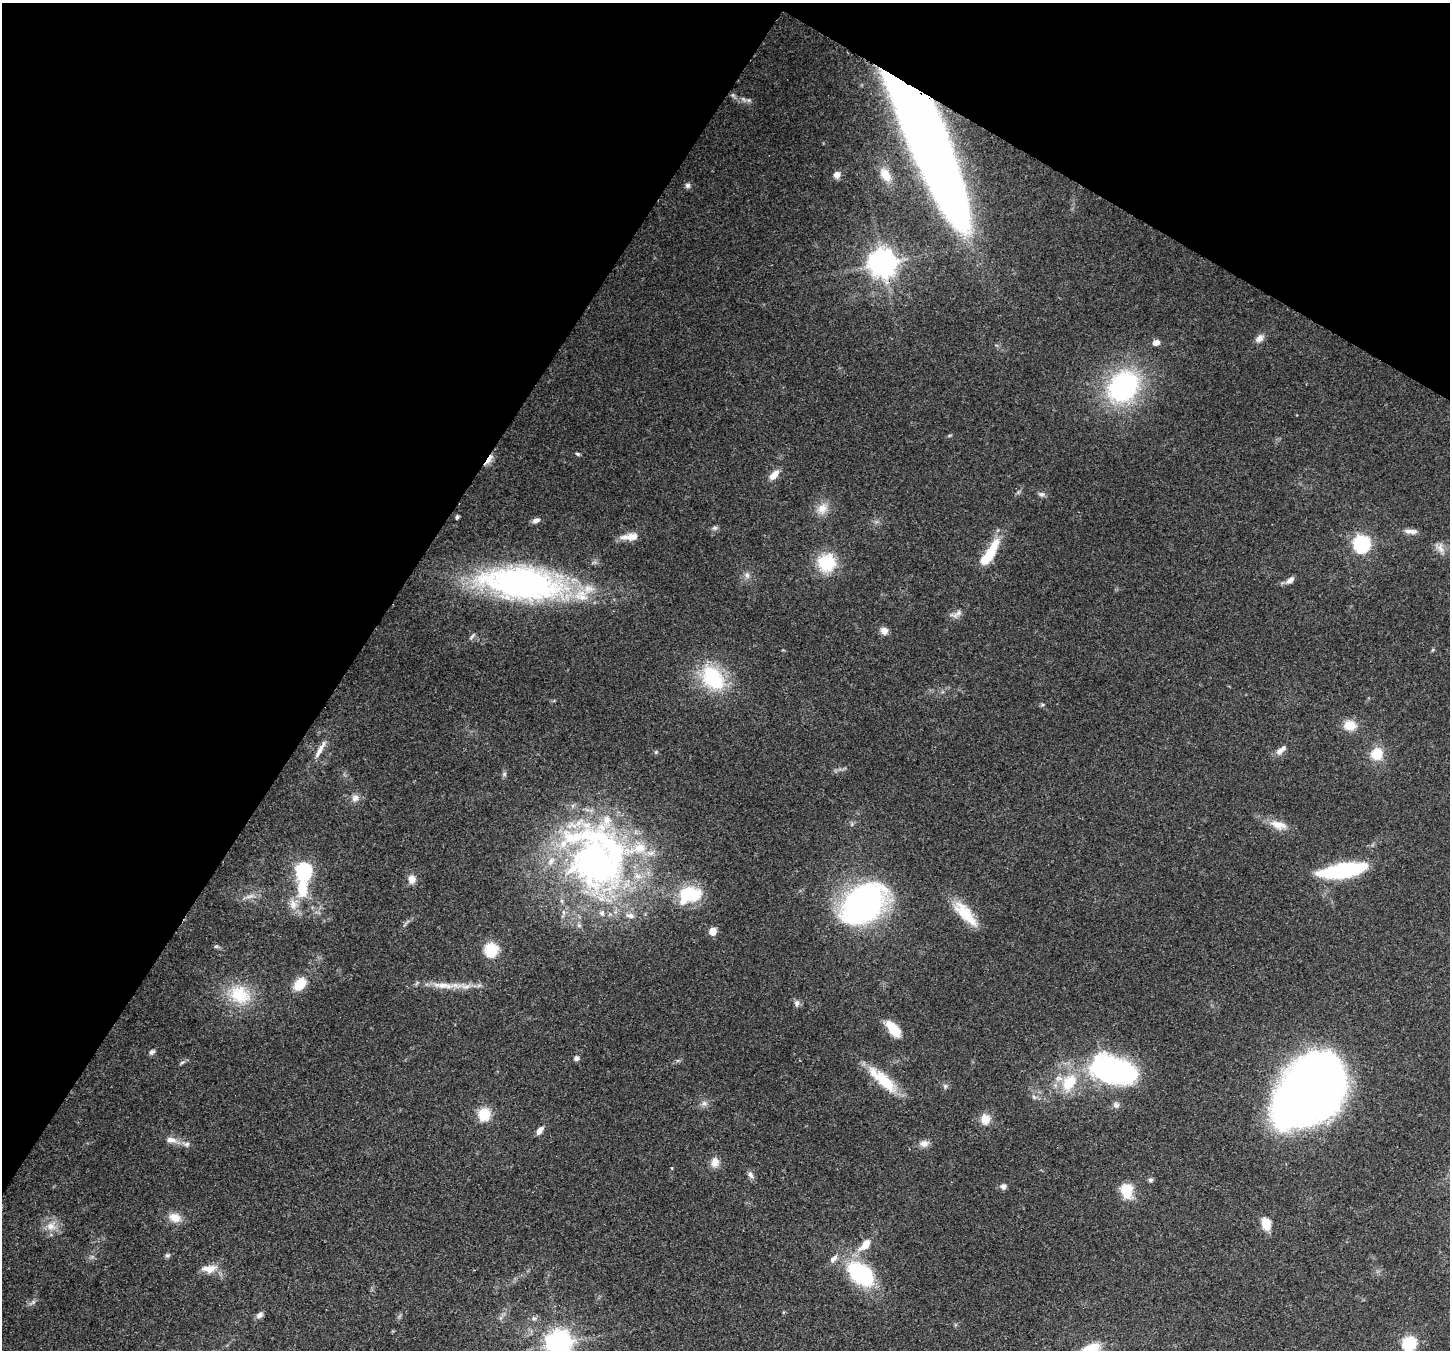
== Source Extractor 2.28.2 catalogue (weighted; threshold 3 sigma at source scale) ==
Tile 2 of 4 x 4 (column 2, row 1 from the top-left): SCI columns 1525-2972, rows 4406-5753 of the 5938 x 6042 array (HDU 1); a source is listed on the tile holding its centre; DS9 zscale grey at full resolution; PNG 1452 x 1352 px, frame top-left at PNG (2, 3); no overlay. Shown black and unused: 31% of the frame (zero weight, under 3 of 4 exposures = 8% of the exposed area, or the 3 px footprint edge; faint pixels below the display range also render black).
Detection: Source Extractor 2.28.2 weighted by HDU 2 'WHT'; one run over the whole footprint, this tile lists its part. Background 0.103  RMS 0.004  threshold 0.0181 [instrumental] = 3 sigma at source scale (4.5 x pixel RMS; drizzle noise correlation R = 1.50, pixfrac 1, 0.0396/0.0396 arcsec/px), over >= 5 px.
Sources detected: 108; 1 too faint to see at this stretch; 2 inside a brighter object's white glare — not listed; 14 inside a brighter listed object's ellipse — not listed separately; the other 91 listed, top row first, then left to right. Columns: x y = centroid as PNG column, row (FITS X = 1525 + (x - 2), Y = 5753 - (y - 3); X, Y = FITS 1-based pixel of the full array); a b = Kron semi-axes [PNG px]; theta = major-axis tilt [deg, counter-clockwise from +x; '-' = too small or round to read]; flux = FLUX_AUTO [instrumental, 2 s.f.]
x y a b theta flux
733 95 6 5 - 0.73
748 100 7 6 - 1
930 142 132 27 -67 670
837 175 7 7 - 2.8
885 175 17 10 -60 5.3
688 185 7 7 - 1.1
882 263 9 8 - 540
1259 338 12 8 44 2.4
1156 342 8 6 8 2.4
1123 387 34 28 48 66
578 454 6 4 -17 0.63
489 459 15 5 57 5.3
774 475 15 8 46 3.5
1041 494 9 6 -16 1.2
822 508 16 13 58 4.9
457 517 4 3 - 1.1
536 520 9 6 22 1.7
715 528 8 5 19 0.97
1411 531 18 6 -2 2.5
630 537 23 9 5 4.4
1362 544 7 7 - 110
1440 548 17 10 -58 3.2
989 553 40 9 67 12
827 563 20 20 - 18
747 575 8 7 - 1.6
1290 580 10 6 41 2.2
523 583 67 25 -6 170
956 614 18 8 23 2.3
884 631 9 8 - 2.5
472 636 10 4 50 0.81
1432 650 6 4 69 0.49
713 678 32 23 -51 28
1043 705 6 4 20 0.64
1350 725 15 12 -3 5.9
320 749 28 6 61 3.6
1279 751 11 7 43 2.1
1377 753 12 11 - 10
504 774 6 6 - 0.81
355 798 11 9 30 2.4
1278 825 23 11 -14 5.7
594 860 112 65 -61 170
304 870 7 7 - 74
1343 870 45 13 9 41
412 879 11 9 -78 3.1
302 888 25 12 88 14
689 895 32 20 4 19
863 904 42 30 39 120
965 913 38 13 -48 12
713 931 7 7 - 4.4
216 946 6 5 - 0.77
491 950 7 6 - 52
300 984 14 9 50 9.1
443 985 42 8 -4 8.5
240 995 32 25 -26 18
796 1003 9 7 -90 1.4
893 1029 21 9 -50 9
152 1052 9 6 35 1.1
576 1058 5 5 - 1.8
182 1062 7 4 29 0.78
1115 1071 55 31 -23 80
883 1080 44 13 -41 15
1069 1083 22 14 61 14
945 1086 7 6 - 0.98
1311 1090 65 48 49 370
704 1103 8 6 26 1.5
1116 1105 9 8 - 1.6
484 1114 6 6 - 41
985 1119 13 11 82 4.7
539 1130 11 5 50 2.4
171 1140 15 8 -13 3.2
924 1143 11 9 8 2.5
186 1144 12 7 -12 1.9
715 1162 14 10 83 3.4
672 1168 4 3 - 0.32
751 1175 12 6 -53 1.6
1150 1180 6 6 - 0.97
1003 1186 5 5 - 2.3
1127 1191 19 14 -75 8.6
175 1217 14 11 -20 4.9
1266 1223 13 9 -76 6.5
51 1226 14 10 -11 4.5
865 1245 18 9 46 6.4
167 1255 7 5 -10 0.81
833 1259 15 7 47 2.3
209 1269 20 9 7 4.9
861 1274 24 15 -38 47
260 1315 9 6 44 1.7
534 1318 9 5 -5 1.1
1409 1343 6 6 - 61
559 1344 8 8 - 430
1095 1347 18 11 77 6.6
Overlapping masked pixels (flux is a lower limit): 2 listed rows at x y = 930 142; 489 459
Isophote crosses this tile's border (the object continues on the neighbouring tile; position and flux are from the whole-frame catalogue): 3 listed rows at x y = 1409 1343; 559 1344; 1095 1347